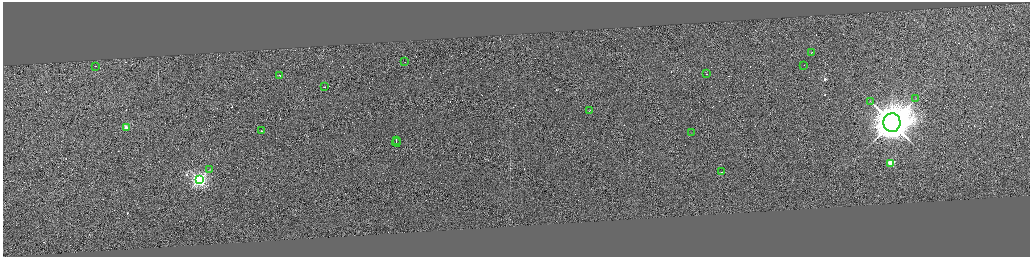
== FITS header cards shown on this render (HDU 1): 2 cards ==
NAXIS1  =                 4110
NAXIS2  =                 1018

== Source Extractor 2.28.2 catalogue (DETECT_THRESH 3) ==
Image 4110 x 1018 px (HDU 1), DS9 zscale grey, zoomed out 1/4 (1 PNG px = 4 x 4 image px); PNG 1032 x 259 px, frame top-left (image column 4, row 1016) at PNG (3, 2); each listed source drawn as its Kron ellipse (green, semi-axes under 4 px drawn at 4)
Background 1.12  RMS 3.8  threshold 11.5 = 3 sigma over >= 5 px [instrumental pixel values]
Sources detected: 273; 253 cannot appear on this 1/4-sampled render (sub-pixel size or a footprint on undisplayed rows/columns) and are neither listed nor drawn; the other 20 listed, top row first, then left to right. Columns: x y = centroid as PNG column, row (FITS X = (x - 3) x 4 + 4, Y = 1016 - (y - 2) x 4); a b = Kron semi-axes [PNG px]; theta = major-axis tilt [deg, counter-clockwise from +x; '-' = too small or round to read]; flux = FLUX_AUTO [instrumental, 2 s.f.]
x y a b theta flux
812 52 2 1 - 1.2e+04
405 61 2 1 - 2.2e+04
803 65 2 1 - 9.8e+03
96 66 2 1 - 1.7e+04
706 73 2 1 - 1.9e+04
280 75 2 1 - 1.8e+04
324 86 2 1 - 1.3e+04
916 98 2 1 - 7.6e+02
870 101 2 1 - 4.9e+02
589 110 2 1 - 1.3e+04
892 122 9 8 - 1.2e+07
126 127 2 2 - 6.2e+04
261 130 2 1 - 1.8e+04
691 132 2 1 - 4.6e+02
396 140 3 1 - 2.0e+04
396 142 4 1 - 3.7e+04
891 163 2 2 - 1.4e+05
210 169 2 1 - 6.0e+02
722 171 2 1 - 2.4e+04
199 179 3 3 - 1.0e+06
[253 sub-pixel or undisplayed-footprint detections neither listed nor drawn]